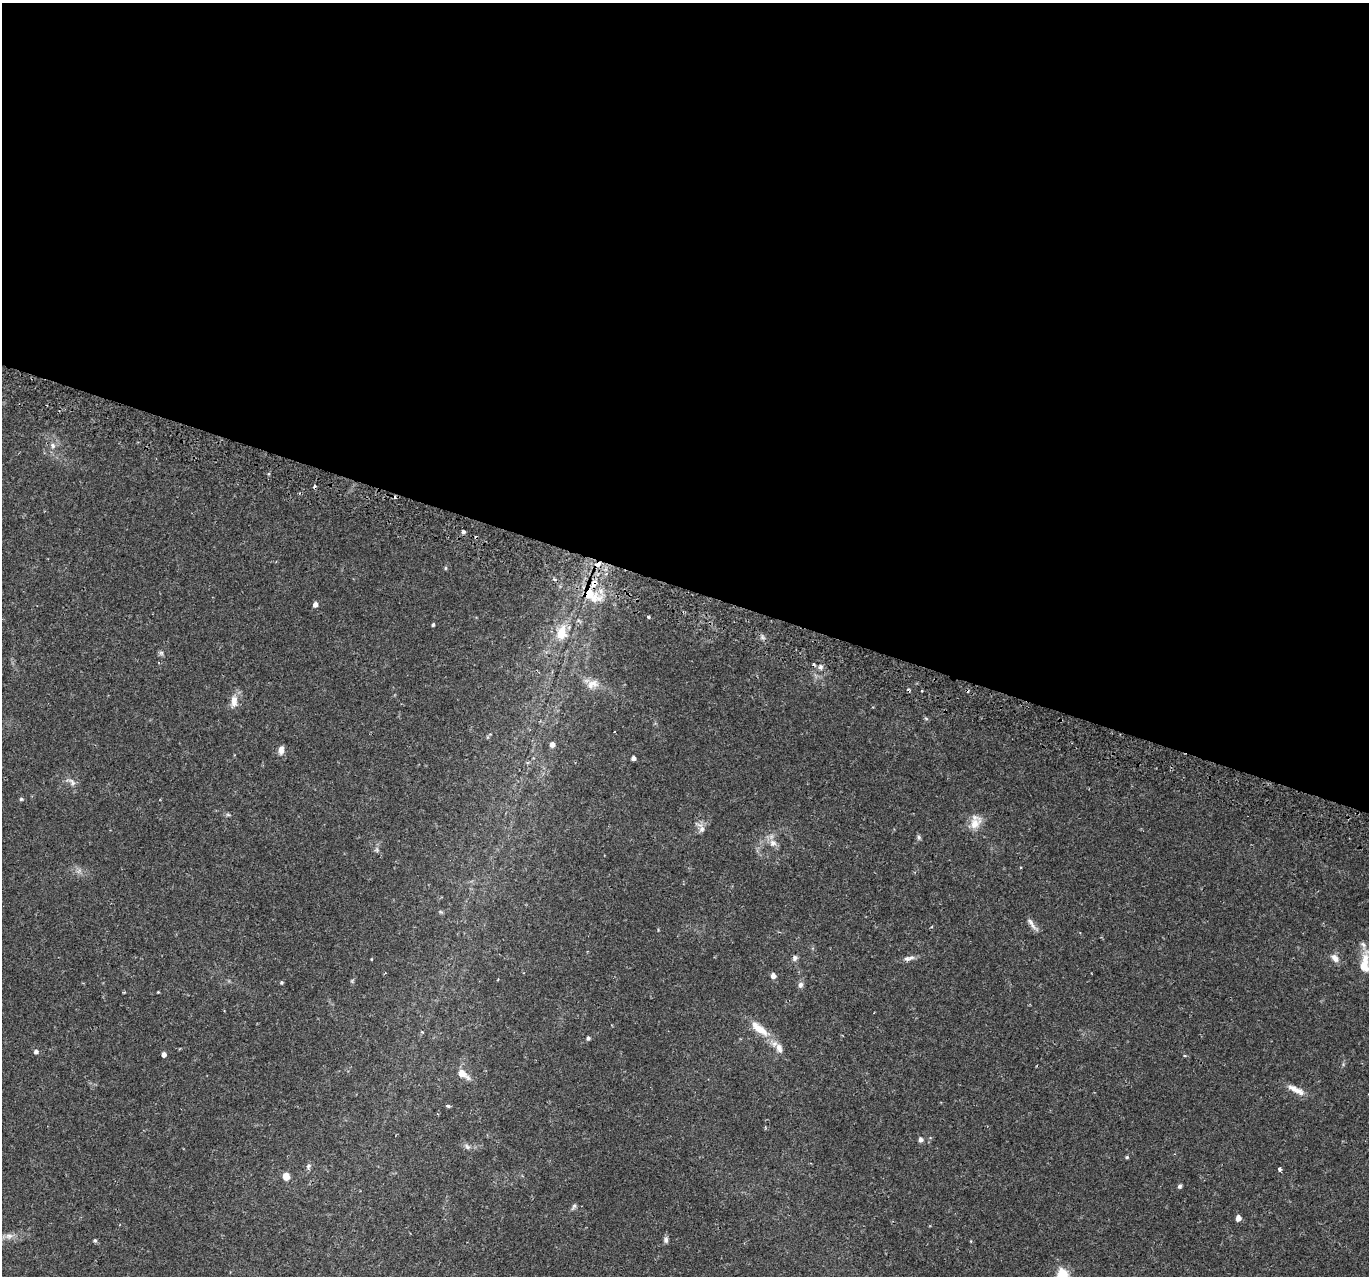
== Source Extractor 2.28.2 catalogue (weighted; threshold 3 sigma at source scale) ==
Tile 3 of 4 x 4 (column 3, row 1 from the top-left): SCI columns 2805-4171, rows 4116-5389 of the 5617 x 5745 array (HDU 1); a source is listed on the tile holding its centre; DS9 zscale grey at full resolution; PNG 1371 x 1278 px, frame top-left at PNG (2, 3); no overlay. Shown black and unused: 46% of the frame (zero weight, under 2 of 3 exposures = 5% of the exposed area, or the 3 px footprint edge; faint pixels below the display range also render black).
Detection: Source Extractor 2.28.2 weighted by HDU 2 'WHT'; one run over the whole footprint, this tile lists its part. Background 0.0342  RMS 0.0038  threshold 0.0171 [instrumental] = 3 sigma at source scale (4.5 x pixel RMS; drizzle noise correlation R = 1.50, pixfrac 1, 0.0396/0.0396 arcsec/px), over >= 5 px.
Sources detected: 71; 1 too faint to see at this stretch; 6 cosmic-ray / hot-pixel residue — not listed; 4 inside a brighter listed object's ellipse — not listed separately; the other 60 listed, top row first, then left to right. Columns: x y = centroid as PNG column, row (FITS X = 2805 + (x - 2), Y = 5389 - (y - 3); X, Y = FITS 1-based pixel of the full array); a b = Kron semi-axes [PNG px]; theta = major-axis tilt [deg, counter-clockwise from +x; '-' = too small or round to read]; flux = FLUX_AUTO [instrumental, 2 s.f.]
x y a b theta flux
53 445 8 6 -54 1.3
463 532 4 4 - 0.91
597 565 9 6 11 1.9
445 568 6 4 89 0.44
591 595 25 13 -36 10
315 604 5 4 - 2
649 617 3 3 - 0.89
433 625 4 3 - 0.63
562 632 24 15 78 8.1
762 637 7 4 -71 0.83
161 653 6 6 - 0.81
820 667 7 7 - 1.1
592 684 18 12 27 4
922 690 3 3 - 0.73
234 701 18 9 89 3.4
926 719 6 4 -3 0.51
552 745 5 5 - 2.2
281 750 11 6 80 2
633 758 4 4 - 1.4
72 782 16 7 -36 2
21 799 5 4 - 0.57
228 815 6 4 -2 0.57
974 824 20 12 47 4.9
701 828 17 8 -63 2.1
919 837 7 5 -43 0.74
773 843 10 10 - 2.6
377 849 7 4 -90 0.76
441 912 6 4 -42 0.52
1032 925 19 5 -44 1.9
795 958 8 7 - 1.1
1335 958 13 8 -45 2.3
907 959 9 7 2 1.4
1365 963 30 11 86 6.6
773 976 5 5 - 2.1
498 980 3 2 - 0.36
281 982 4 4 - 0.52
800 985 8 7 - 1.3
158 992 3 3 - 0.28
760 1029 25 11 -32 7.1
588 1038 5 4 - 0.81
779 1048 15 9 -71 3
36 1051 5 5 - 1.1
164 1054 4 4 - 1.6
1185 1056 4 3 - 0.38
462 1073 9 8 - 3.3
1296 1090 26 7 -27 4
448 1106 4 3 - 1.1
921 1139 6 6 - 1.2
467 1146 10 6 -44 1.2
1127 1157 5 4 - 0.53
308 1166 10 6 84 1.1
1280 1169 4 3 - 1.2
286 1176 6 6 - 4.1
1180 1186 5 4 - 0.91
574 1207 10 5 61 0.85
1238 1218 5 5 - 2.4
9 1236 12 8 5 2.3
666 1240 8 6 -85 1
95 1241 5 4 - 0.66
1062 1275 6 6 - 34
Overlapping masked pixels (flux is a lower limit): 2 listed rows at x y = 597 565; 591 595
Isophote crosses this tile's border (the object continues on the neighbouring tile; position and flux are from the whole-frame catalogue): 2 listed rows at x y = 1365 963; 1062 1275